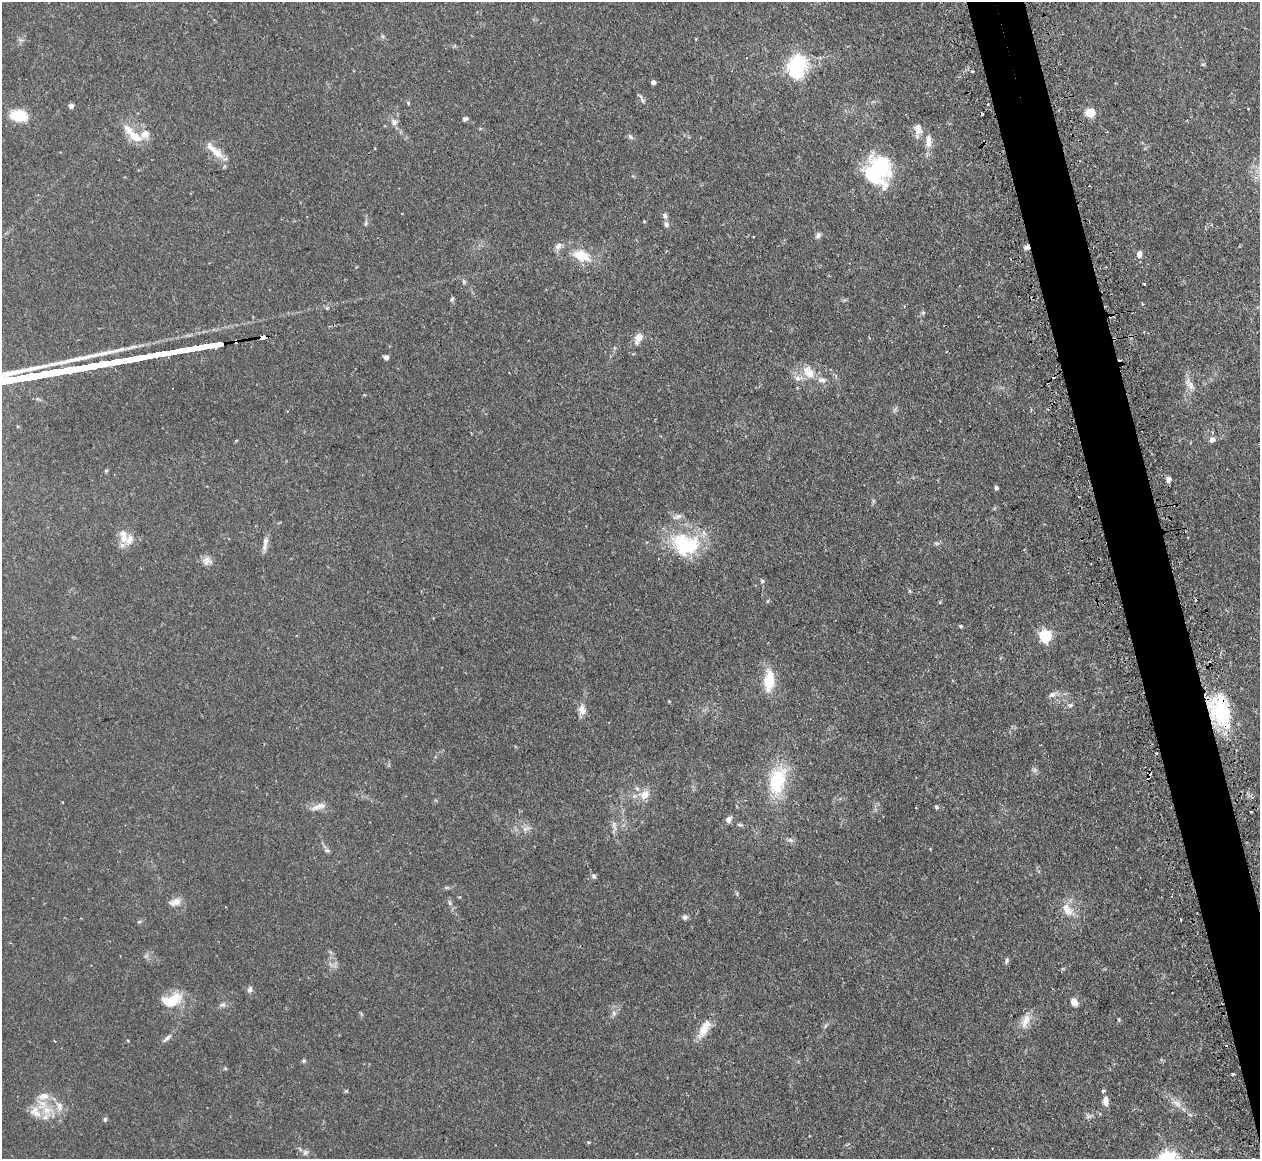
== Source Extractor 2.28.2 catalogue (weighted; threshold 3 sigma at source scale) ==
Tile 6 of 4 x 4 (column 2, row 2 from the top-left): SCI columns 1293-2550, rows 2477-3633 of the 5098 x 5072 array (HDU 1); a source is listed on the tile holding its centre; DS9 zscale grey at full resolution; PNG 1262 x 1161 px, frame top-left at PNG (2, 2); no overlay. Shown black and unused: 4% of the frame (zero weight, under 2 of 3 exposures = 4% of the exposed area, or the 3 px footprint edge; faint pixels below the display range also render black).
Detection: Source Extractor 2.28.2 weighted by HDU 2 'WHT'; one run over the whole footprint, this tile lists its part. Background 0.105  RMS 0.0067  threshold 0.0304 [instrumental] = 3 sigma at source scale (4.5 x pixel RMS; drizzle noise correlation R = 1.50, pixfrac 1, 0.05/0.05 arcsec/px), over >= 5 px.
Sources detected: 123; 2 inside a brighter object's white glare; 12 cosmic-ray / hot-pixel residue — not listed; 12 inside a brighter listed object's ellipse — not listed separately; the other 97 listed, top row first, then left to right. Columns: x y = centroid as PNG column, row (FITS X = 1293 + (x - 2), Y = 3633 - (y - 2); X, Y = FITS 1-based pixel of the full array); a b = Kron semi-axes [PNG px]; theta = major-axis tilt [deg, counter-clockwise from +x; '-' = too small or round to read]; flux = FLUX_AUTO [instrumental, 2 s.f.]
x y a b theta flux
383 36 6 4 -31 1
1203 64 6 3 -18 0.77
796 68 7 6 - 250
653 82 4 4 - 3.5
641 98 17 4 -59 2
408 103 5 4 - 0.83
988 104 3 2 - 0.91
71 106 4 4 - 4
1090 112 9 9 - 9.2
19 116 19 12 -8 17
465 119 7 5 20 1.6
394 122 10 8 -59 3.4
918 129 14 9 -80 6.2
133 134 32 10 -45 14
630 137 8 5 -45 1.6
928 141 19 8 90 6.3
215 151 27 9 -42 9.5
880 168 29 26 -77 59
665 216 8 7 - 2.1
644 221 4 3 - 0.66
366 223 8 5 76 1.4
666 224 8 7 - 1.9
818 235 8 6 56 2.1
754 236 3 3 - 1
558 246 12 8 45 3.3
1026 247 8 6 23 2.3
1139 254 8 6 76 3.2
582 256 24 13 -18 16
1106 267 3 2 - 0.75
1144 283 3 3 - 1.9
452 299 6 5 - 1.2
923 313 6 5 - 1.1
263 337 4 3 - 240
638 338 14 8 67 6
236 341 4 4 - 4.4
946 352 3 2 - 1
386 357 5 5 - 2.5
808 372 22 13 -47 11
1191 386 14 6 -85 4.3
1212 439 7 7 - 2.9
106 471 5 5 - 0.85
1168 479 8 5 -77 2.6
996 488 5 4 - 1.4
123 537 21 10 -77 8.6
265 543 21 5 80 3.8
936 543 6 4 -18 1
685 544 39 28 -17 46
206 561 13 10 62 4.2
762 581 5 5 - 1.1
910 591 6 4 -71 0.75
961 626 5 4 - 0.85
1045 636 6 6 - 98
769 681 26 12 86 17
1052 695 9 7 11 2.8
1070 705 7 6 - 1.5
582 710 13 9 -88 5.1
1222 712 35 22 -66 54
1157 753 4 2 - 0.55
1034 770 6 6 - 1.6
777 781 36 20 76 35
644 795 16 13 17 8.3
321 806 15 9 6 5.1
936 807 6 4 -43 1
728 819 9 7 49 2.7
739 825 8 4 -1 1.1
614 826 16 4 -73 2.9
526 829 11 6 10 3
790 840 9 5 -27 1.9
327 850 6 5 - 1.3
594 876 7 5 -61 1.7
175 902 15 9 22 5.1
450 903 7 5 -72 1.4
1065 907 15 13 -44 7
685 917 7 6 - 1.9
139 922 6 3 19 0.8
1007 961 8 5 63 1.4
250 990 8 7 - 2
171 1000 25 14 17 18
1074 1002 9 6 -63 5.2
223 1005 9 5 -16 1.7
614 1013 6 6 - 1.8
1119 1019 6 3 90 0.76
1025 1021 23 9 68 7.3
703 1030 21 12 58 9.9
167 1038 14 5 44 2.5
304 1061 5 5 - 1
225 1068 6 4 -1 0.77
1233 1074 5 3 - 1.2
346 1091 5 4 - 0.78
1105 1101 12 7 -87 4.6
1177 1103 16 8 -36 5.4
42 1104 17 15 -70 13
59 1107 14 8 -84 5
1088 1116 8 6 -12 1.7
105 1119 6 5 - 1.1
588 1142 4 3 - 0.6
305 1152 8 7 - 1.9
Overlapping masked pixels (flux is a lower limit): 4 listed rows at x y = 1026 247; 263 337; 236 341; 1222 712